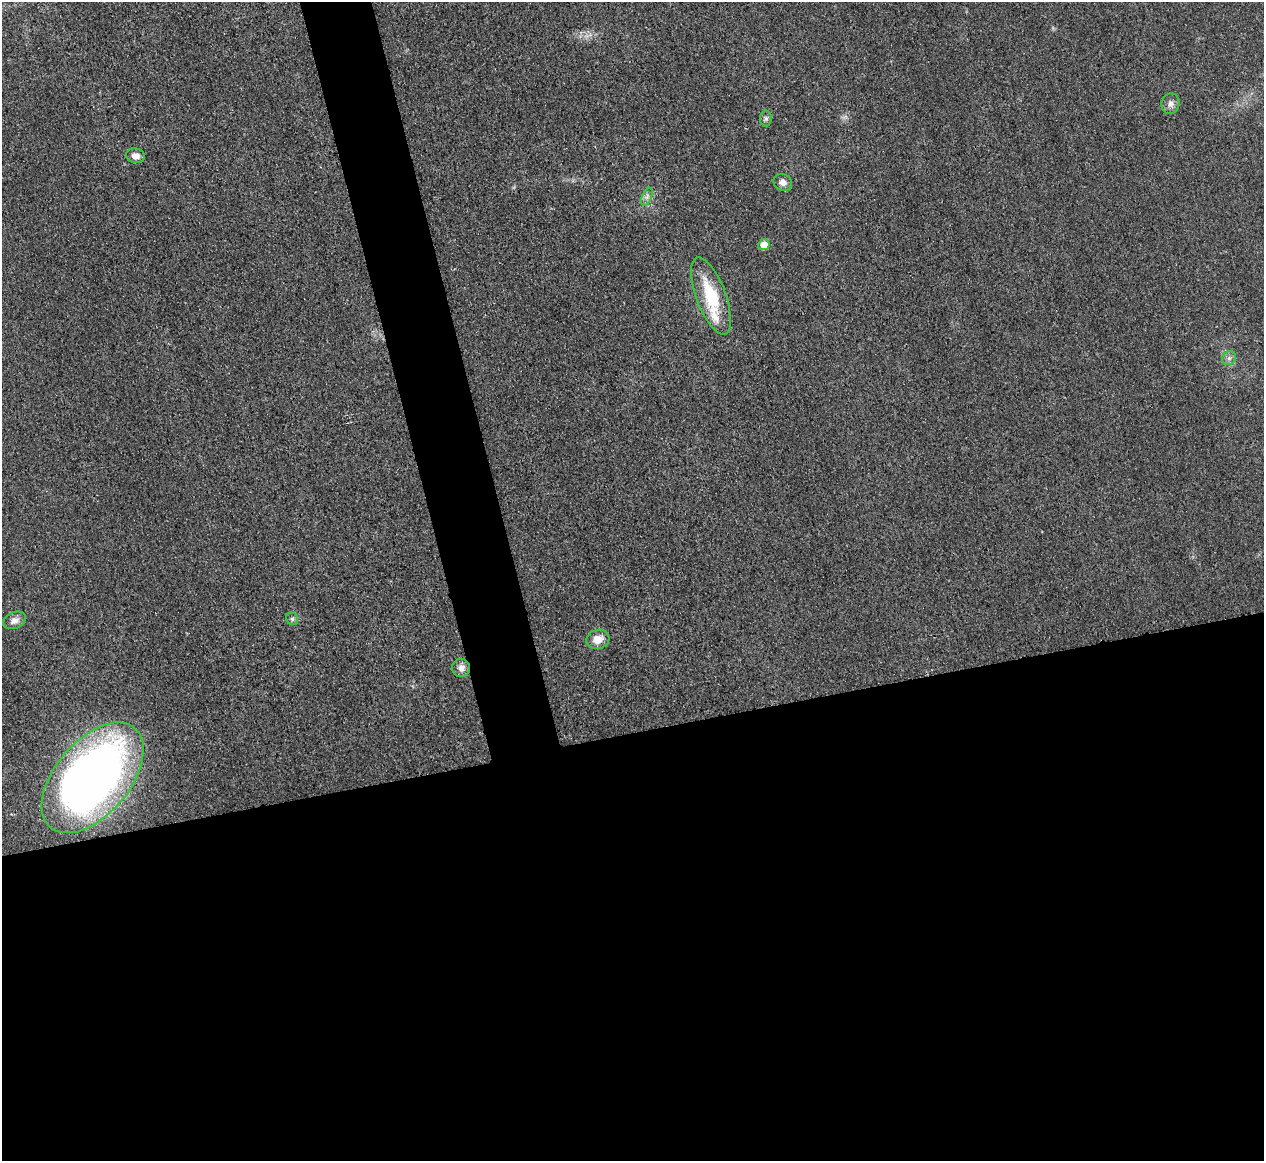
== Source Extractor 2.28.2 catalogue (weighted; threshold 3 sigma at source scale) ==
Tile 15 of 4 x 4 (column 3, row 4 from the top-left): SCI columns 2533-3794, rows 149-1307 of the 5067 x 5048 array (HDU 1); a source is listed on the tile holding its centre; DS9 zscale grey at full resolution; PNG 1266 x 1163 px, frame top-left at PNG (2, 2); each listed source drawn as its Kron ellipse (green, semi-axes under 4 px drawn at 4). Shown black and unused: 41% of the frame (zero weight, under 3 of 4 exposures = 1% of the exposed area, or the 3 px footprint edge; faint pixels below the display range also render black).
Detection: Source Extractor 2.28.2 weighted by HDU 2 'WHT'; one run over the whole footprint, this tile lists its part. Background 0.0224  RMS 0.0056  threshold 0.0253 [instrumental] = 3 sigma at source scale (4.5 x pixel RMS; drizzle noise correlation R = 1.50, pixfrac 1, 0.05/0.05 arcsec/px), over >= 5 px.
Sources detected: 14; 1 inside a brighter listed object's ellipse — not listed separately; the other 13 listed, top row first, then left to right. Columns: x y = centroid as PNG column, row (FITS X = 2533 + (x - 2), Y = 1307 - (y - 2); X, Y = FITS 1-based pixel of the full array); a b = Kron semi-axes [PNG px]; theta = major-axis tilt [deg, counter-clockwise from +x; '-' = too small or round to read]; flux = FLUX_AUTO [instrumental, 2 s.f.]
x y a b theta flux
1170 104 10 9 - 3
766 118 8 6 -89 1.4
135 156 9 7 -8 3.4
783 182 9 8 - 3.7
647 197 9 5 68 1.8
764 245 6 5 - 7.1
711 296 41 15 -70 29
1229 358 7 6 - 1.9
292 619 7 5 -45 1.2
14 620 12 8 24 3.6
598 639 12 9 16 6.6
461 668 9 9 - 3.4
93 778 65 37 50 400